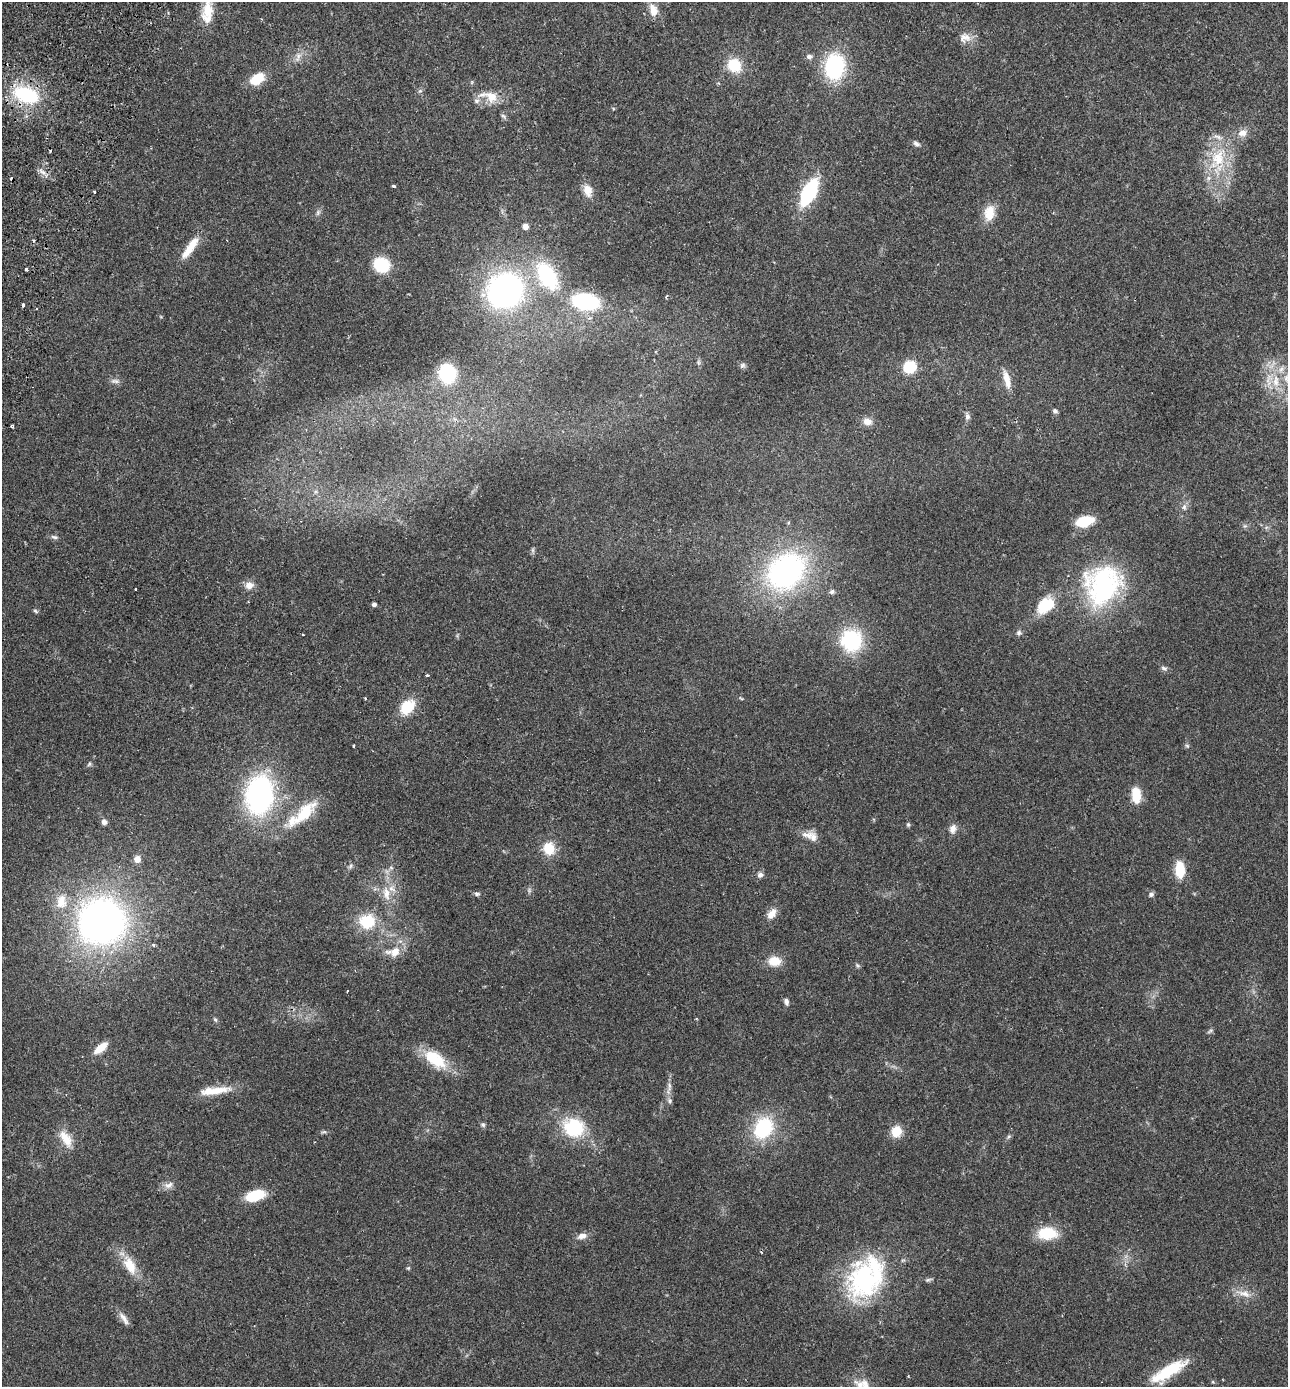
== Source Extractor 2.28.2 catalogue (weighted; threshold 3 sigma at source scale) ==
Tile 11 of 4 x 4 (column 3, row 3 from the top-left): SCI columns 2767-4052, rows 1415-2799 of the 5665 x 5596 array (HDU 1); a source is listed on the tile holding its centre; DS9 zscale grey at full resolution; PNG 1290 x 1389 px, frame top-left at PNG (2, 2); no overlay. Shown black and unused: <1% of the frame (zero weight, under 2 of 3 exposures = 3% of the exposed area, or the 3 px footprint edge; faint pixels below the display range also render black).
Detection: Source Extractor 2.28.2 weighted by HDU 2 'WHT'; one run over the whole footprint, this tile lists its part. Background 0.12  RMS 0.0084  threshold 0.0378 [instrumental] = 3 sigma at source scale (4.5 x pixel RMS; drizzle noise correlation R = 1.50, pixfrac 1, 0.05/0.05 arcsec/px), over >= 5 px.
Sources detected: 137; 2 inside a brighter object's white glare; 7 cosmic-ray / hot-pixel residue — not listed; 11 inside a brighter listed object's ellipse — not listed separately; the other 117 listed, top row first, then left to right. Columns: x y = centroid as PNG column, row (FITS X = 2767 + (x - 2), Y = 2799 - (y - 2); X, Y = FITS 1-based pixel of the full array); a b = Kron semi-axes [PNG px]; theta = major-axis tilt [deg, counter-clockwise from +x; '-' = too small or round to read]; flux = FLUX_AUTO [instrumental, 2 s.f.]
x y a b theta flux
208 10 27 15 83 18
653 10 17 10 -75 9.4
965 37 16 13 1 7.9
298 57 15 7 67 5
809 57 7 6 - 2.8
734 65 12 11 - 27
834 66 17 13 84 99
257 79 16 10 34 19
420 91 6 5 - 1.5
26 95 27 15 -20 60
490 96 28 13 -15 16
503 116 10 4 -45 1.6
1242 133 13 10 17 6.5
916 144 9 6 -32 2.4
1218 158 29 21 76 37
43 172 10 4 -29 3.1
394 186 3 3 - 1.7
588 190 15 10 -76 8.5
95 192 3 3 - 2.2
809 192 22 10 62 81
318 212 8 4 46 1.9
989 213 21 13 79 14
525 226 5 5 - 5.2
190 247 33 9 56 16
381 265 13 11 -25 41
26 269 3 3 - 3.6
547 276 20 12 -58 88
505 291 27 25 32 250
586 301 24 15 -9 70
23 305 3 3 - 1.6
698 362 6 4 -72 1.5
742 365 9 6 39 1.8
910 367 11 10 - 33
447 373 13 12 - 62
1286 378 13 8 -76 6.7
1007 379 24 7 -76 9.9
115 381 13 6 -1 3
1276 381 19 10 89 14
1055 411 6 6 - 2
967 416 9 7 -82 2.9
867 421 12 9 -13 6.3
12 426 3 3 - 1.2
1184 507 9 6 -77 2.7
1085 521 13 7 13 35
1245 526 6 5 - 1.5
54 537 9 5 -24 1.9
533 550 7 4 72 1.5
786 571 39 31 42 190
1105 583 52 39 -20 110
249 585 11 9 10 6
135 589 3 2 - 1.1
832 592 7 6 - 2.1
374 604 5 4 - 2.3
1045 605 26 16 44 25
35 611 6 5 - 1.3
1019 633 7 6 - 2.2
851 640 21 20 - 65
1164 668 9 6 -27 2.4
427 675 4 3 - 1.6
741 698 8 3 -44 0.87
407 707 20 14 46 20
353 745 3 3 - 1.2
1187 746 6 5 - 1.4
89 764 6 5 - 1.3
259 795 30 22 84 200
1136 795 11 7 -87 27
304 813 37 14 46 31
104 822 7 6 - 3
908 825 6 4 -69 1.3
953 829 11 8 77 5.3
808 835 18 10 -7 7.2
549 848 10 9 - 23
137 859 7 7 - 6
351 866 8 5 71 1.8
391 867 6 5 - 1.5
1180 870 14 8 -87 27
760 875 7 6 - 2.9
386 893 19 9 -80 11
477 894 7 5 -19 1.8
1151 894 7 6 - 2.1
61 902 21 14 89 17
772 914 13 9 46 7.3
102 921 43 40 -65 390
367 921 14 13 - 33
153 945 5 4 - 1.2
395 952 13 10 58 10
774 961 15 11 0 13
857 965 7 4 -32 1.3
347 991 3 2 - 0.58
786 1002 8 6 -75 2.8
215 1020 6 4 -30 1.3
1210 1031 9 3 34 1.4
101 1048 15 7 40 13
435 1059 33 17 -37 29
669 1086 14 5 -88 4
217 1091 34 10 8 18
670 1101 8 6 -82 2.3
483 1125 7 5 -88 1.6
573 1128 23 20 -19 48
763 1128 23 18 57 56
896 1131 12 11 - 14
324 1132 8 4 8 1.5
1009 1136 6 4 44 1.3
66 1138 25 12 -57 14
168 1185 14 8 20 4.9
255 1195 20 10 16 28
1047 1233 22 14 -1 26
582 1236 12 7 13 5.2
130 1265 28 14 -63 18
408 1268 5 5 - 0.99
864 1279 51 38 79 120
928 1280 10 4 17 1.6
1244 1293 23 8 -15 8.2
124 1318 20 6 -57 5
1169 1371 44 13 31 35
1213 1382 5 3 - 0.81
865 1386 18 13 -69 9.5
Isophote crosses this tile's border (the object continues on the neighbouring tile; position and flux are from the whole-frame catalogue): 3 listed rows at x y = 208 10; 1286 378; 865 1386